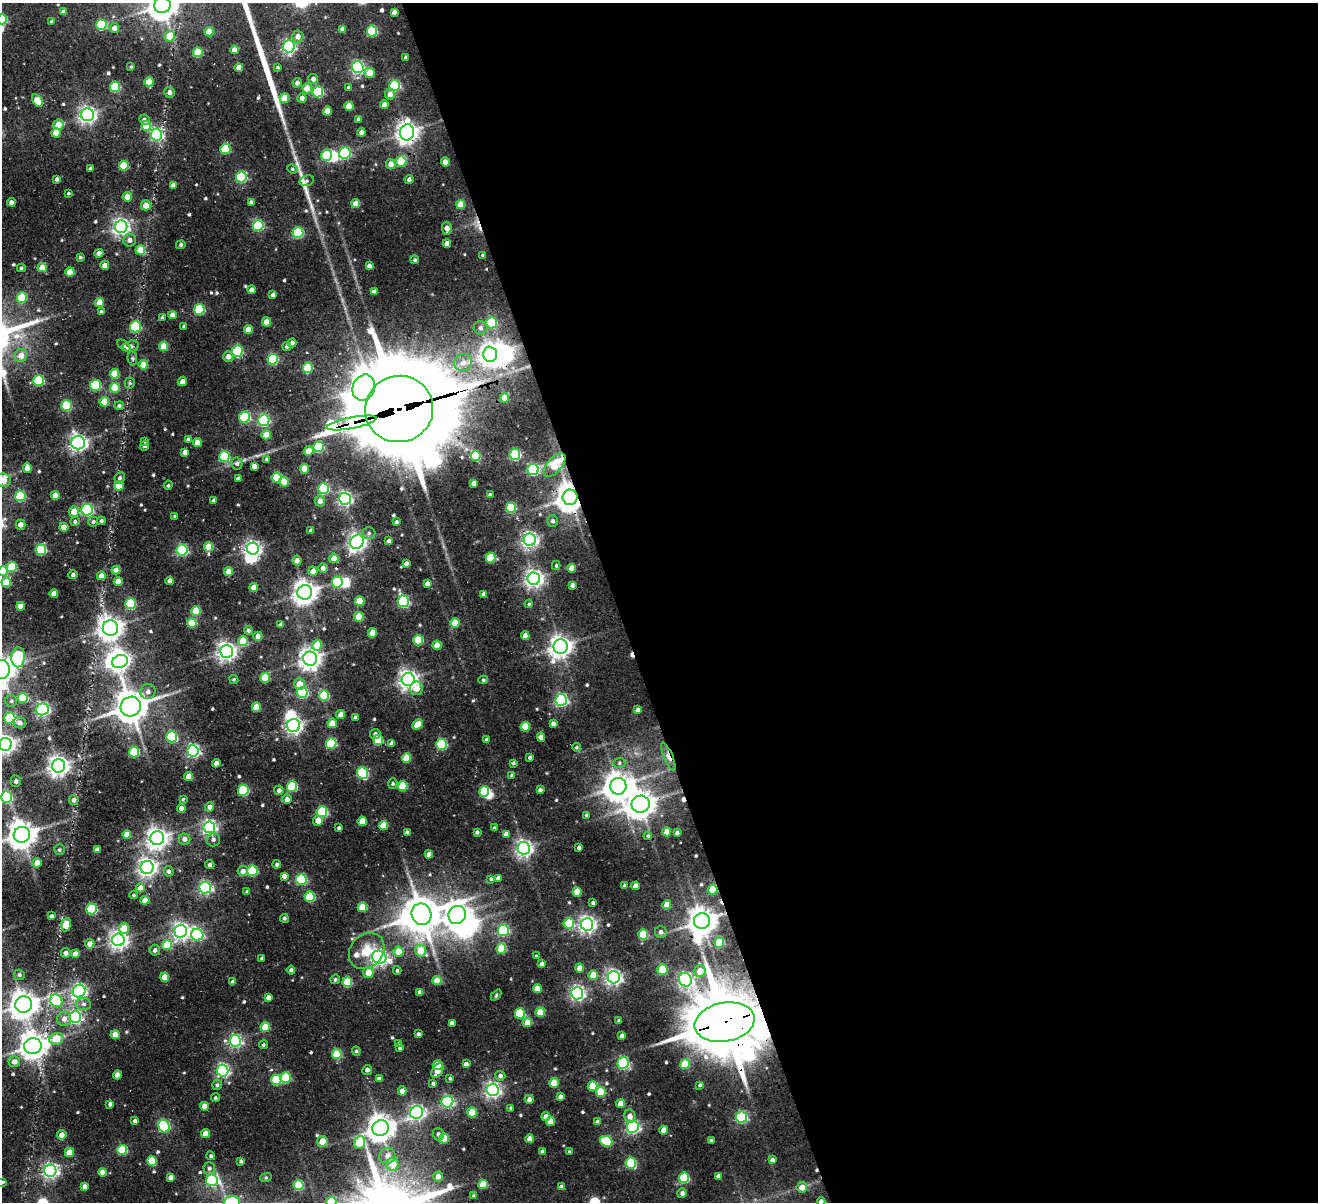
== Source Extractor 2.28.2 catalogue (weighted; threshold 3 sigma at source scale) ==
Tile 8 of 4 x 4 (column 4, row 2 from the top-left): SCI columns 4090-5405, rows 2835-4034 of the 5550 x 5540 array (HDU 1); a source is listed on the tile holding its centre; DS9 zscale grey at full resolution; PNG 1320 x 1204 px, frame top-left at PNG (2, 3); each listed source drawn as its Kron ellipse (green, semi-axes under 4 px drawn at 4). Shown black and unused: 53% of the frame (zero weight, under 3 of 4 exposures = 11% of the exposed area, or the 3 px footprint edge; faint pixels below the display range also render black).
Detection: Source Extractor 2.28.2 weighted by HDU 2 'WHT'; one run over the whole footprint, this tile lists its part. Background 0.197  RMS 0.013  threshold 0.0591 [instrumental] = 3 sigma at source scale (4.5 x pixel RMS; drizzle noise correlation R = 1.50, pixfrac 1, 0.05/0.05 arcsec/px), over >= 5 px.
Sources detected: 578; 13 inside a brighter object's white glare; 7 cosmic-ray / hot-pixel residue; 1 long thin detection or spike segment (spike, bleed or trail) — neither listed nor drawn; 2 inside a brighter listed object's ellipse — not listed separately; of the other 555, all 500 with FLUX_AUTO >= 1.51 (the completeness limit of this list) listed and drawn (55 fainter detections not listed), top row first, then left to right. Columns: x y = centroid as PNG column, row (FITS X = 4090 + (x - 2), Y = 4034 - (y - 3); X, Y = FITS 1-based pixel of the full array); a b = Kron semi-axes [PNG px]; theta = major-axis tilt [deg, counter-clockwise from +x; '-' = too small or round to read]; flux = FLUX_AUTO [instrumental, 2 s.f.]
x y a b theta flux
162 5 8 8 - 1700
63 12 4 4 - 5.1
394 12 4 4 - 5.1
2 19 5 5 - 48
51 21 4 4 - 1.7
101 25 5 5 - 77
114 28 5 5 - 7.5
342 29 4 4 - 5.5
372 31 5 5 - 88
209 32 4 4 - 22
170 36 5 5 - 24
298 37 6 5 - 8.2
289 46 6 6 - 250
234 50 4 4 - 9.6
198 52 5 5 - 39
405 57 3 3 - 1.9
131 67 4 4 - 1.6
278 67 4 4 - 1.8
358 67 6 6 - 220
239 68 4 4 - 11
370 73 5 5 - 18
313 79 5 5 - 4.5
149 82 4 4 - 24
297 83 4 4 - 5.4
395 86 5 5 - 100
115 87 5 5 - 63
348 87 4 4 - 1.7
307 88 5 5 - 17
170 92 5 5 - 5.5
318 92 5 5 - 120
390 94 5 5 - 6.8
284 98 5 4 - 26
302 98 5 4 - 5.1
37 100 7 4 -54 26
384 104 4 4 - 8.6
349 106 4 4 - 18
327 111 4 4 - 15
88 115 6 6 - 450
358 119 4 3 - 2.6
144 120 5 5 - 4
58 125 5 5 - 15
146 126 5 5 - 32
361 132 4 4 - 6.7
407 132 8 7 - 860
56 133 4 4 - 17
156 135 6 6 - 190
225 149 5 5 - 64
345 153 6 5 - 140
327 155 5 5 - 86
401 161 5 5 - 53
445 162 4 4 - 9.2
391 164 5 5 - 11
124 166 5 5 - 42
90 168 3 3 - 2.1
292 169 5 4 - 1.7
241 177 5 5 - 110
57 179 4 3 - 3.3
409 179 4 4 - 3.3
307 181 7 5 18 2.4
173 185 4 4 - 6.3
68 193 3 3 - 1.6
127 197 4 4 - 13
11 202 4 4 - 6.4
251 202 4 3 - 2.6
356 204 4 4 - 12
461 204 4 4 - 20
146 205 5 5 - 14
258 225 5 5 - 110
121 227 6 6 - 450
447 228 6 5 - 8
298 233 5 5 - 100
130 240 6 6 - 6.1
447 243 4 4 - 8.8
181 245 5 4 - 1.7
140 250 5 4 - 26
99 253 4 4 - 7.6
483 255 4 3 - 1.9
80 257 3 3 - 2.2
415 260 4 4 - 2
105 265 4 4 - 11
369 266 4 4 - 4.7
21 268 4 3 - 1.9
42 268 4 4 - 20
70 272 4 4 - 19
251 290 4 4 - 5.1
374 292 4 4 - 5.7
273 295 4 3 - 2.8
22 297 5 5 - 48
100 302 4 4 - 18
199 309 5 5 - 83
101 312 4 3 - 2.4
172 315 4 4 - 7.7
162 318 4 4 - 2.5
266 322 4 4 - 14
491 323 5 5 - 92
184 326 3 3 - 2.3
135 327 5 5 - 89
480 328 7 6 - 4.1
248 330 4 4 - 16
292 343 4 4 - 4
124 345 7 4 -38 5
131 346 8 5 15 4.3
164 346 4 4 - 27
287 346 4 4 - 2.7
237 351 5 5 - 85
490 354 7 7 - 730
21 355 6 6 - 12
228 357 5 5 - 8
132 358 7 4 -83 2.4
273 359 5 5 - 89
463 362 9 8 - 8.3
143 365 4 4 - 21
308 368 5 5 - 55
114 374 5 4 - 33
39 381 5 5 - 96
182 381 5 4 - 7
130 383 5 5 - 2
95 385 5 5 - 75
115 388 5 5 - 34
364 388 13 11 67 1000
504 398 4 4 - 18
104 402 4 4 - 31
66 406 5 5 - 77
119 406 5 4 - 2.8
399 409 34 33 - 19000
244 417 5 5 - 100
264 420 5 5 - 160
352 423 25 5 11 1500
266 435 5 4 - 16
188 439 4 3 - 1.9
144 441 4 4 - 2.3
78 443 7 6 - 460
197 443 4 4 - 11
145 446 5 4 - 3.4
318 447 5 5 - 76
309 451 5 4 - 18
185 452 4 4 - 6.7
515 455 5 5 - 140
476 456 5 5 - 57
224 457 5 5 - 110
267 459 4 4 - 2.4
237 464 6 6 - 2.8
555 465 14 7 49 30
254 466 4 4 - 6.3
27 468 5 4 - 7.7
304 469 4 4 - 24
533 470 5 5 - 140
120 478 6 5 - 3.1
277 478 5 5 - 54
238 479 4 3 - 4.7
3 480 7 6 - 20
284 482 5 5 - 29
474 483 4 4 - 5.7
168 485 5 4 - 1.6
119 486 5 4 - 17
324 489 5 5 - 100
55 495 4 4 - 12
490 495 4 3 - 3.1
20 496 5 5 - 76
570 497 8 7 - 1600
345 499 6 6 - 290
214 501 4 3 - 3
320 501 5 5 - 7.3
511 508 5 5 - 66
87 510 5 5 - 180
74 512 5 5 - 17
175 516 3 3 - 1.5
75 521 5 4 - 2.5
101 521 4 4 - 2.3
553 521 5 5 - 3.2
93 522 5 5 - 2.7
396 522 3 3 - 2.7
21 525 5 5 - 7.5
64 527 4 4 - 13
311 531 4 4 - 3.5
369 533 6 5 - 3.2
530 540 6 6 - 390
389 541 4 4 - 3.8
357 542 7 6 - 570
208 547 4 4 - 28
253 549 6 6 - 410
41 550 5 5 - 89
182 550 5 5 - 150
334 558 4 4 - 13
490 558 5 5 - 46
297 560 5 4 - 6.3
406 563 4 3 - 3.5
556 566 4 3 - 2
12 567 5 5 - 43
323 568 5 4 - 6.2
572 568 4 4 - 10
116 570 4 4 - 9.8
3 571 5 5 - 40
228 571 4 4 - 14
313 571 4 4 - 9.4
73 575 5 4 - 2.7
101 576 4 4 - 12
534 578 6 6 - 510
118 581 4 4 - 13
170 581 4 4 - 7.4
6 582 5 4 - 35
337 582 5 5 - 96
427 584 4 4 - 5.2
572 585 4 4 - 4.7
254 587 4 4 - 12
305 592 7 7 - 1100
54 593 4 4 - 8.4
484 594 4 4 - 4.7
360 601 5 4 - 33
403 601 6 5 - 150
131 604 5 5 - 82
529 604 4 3 - 1.5
21 606 4 4 - 12
196 611 5 4 - 35
359 617 5 4 - 32
192 623 5 4 - 42
455 623 5 4 - 24
281 624 4 3 - 4.4
110 628 8 7 - 1000
248 630 4 4 - 2.3
372 633 4 4 - 22
258 636 4 4 - 7.6
525 636 4 4 - 11
418 640 5 5 - 55
243 641 5 5 - 36
317 645 5 5 - 24
437 645 4 4 - 17
561 646 7 7 - 880
226 651 6 6 - 620
18 657 10 6 87 100
310 659 7 7 - 860
120 661 8 6 24 430
2 669 9 8 - 1200
265 678 5 5 - 42
234 679 5 4 - 1.7
408 679 6 6 - 630
483 680 5 4 - 2
300 684 6 5 - 16
416 688 7 6 - 14
148 692 8 7 - 6
302 692 5 5 - 110
324 696 5 5 - 63
23 698 5 5 - 49
561 700 6 5 - 230
11 701 6 5 - 2.9
131 707 10 10 - 2300
256 707 4 4 - 29
42 709 6 6 - 270
638 710 4 4 - 6.6
341 715 4 4 - 12
355 717 4 4 - 2.5
10 718 5 5 - 100
20 723 6 5 - 6
332 723 5 4 - 20
553 723 4 3 - 4.5
417 725 6 4 44 20
294 726 6 6 - 360
525 727 5 4 - 35
375 734 5 5 - 3.2
172 737 5 5 - 100
541 737 4 4 - 11
378 740 5 5 - 48
487 740 4 3 - 2.8
331 743 5 5 - 86
392 743 4 4 - 5
5 744 6 6 - 690
441 744 5 5 - 110
577 747 4 4 - 1.7
193 751 6 5 - 250
134 752 5 5 - 70
668 756 15 4 -66 7.8
530 757 3 3 - 2.7
406 758 4 4 - 28
216 763 4 4 - 5.8
513 763 4 3 - 1.9
619 763 6 5 - 2.3
59 766 6 6 - 790
363 773 6 5 - 98
512 775 4 3 - 2.2
189 776 4 4 - 15
16 781 6 5 - 3.7
393 784 5 4 - 1.8
292 786 5 5 - 78
403 786 5 5 - 46
618 786 8 8 - 1400
243 790 5 5 - 90
279 790 5 4 - 4
540 790 4 4 - 3.7
484 792 5 5 - 56
6 797 5 5 - 130
183 799 3 3 - 1.8
287 799 5 4 - 6.3
74 800 5 4 - 4.1
641 804 9 8 - 1500
209 807 4 4 - 6.4
181 808 4 4 - 10
322 812 5 5 - 110
586 815 4 3 - 1.7
318 821 5 5 - 11
362 821 4 4 - 22
383 825 4 4 - 28
209 827 6 6 - 310
494 827 4 3 - 1.5
339 828 3 3 - 2.4
407 832 3 3 - 3.2
477 832 3 3 - 2.7
667 832 4 4 - 14
677 833 4 3 - 3
506 834 4 4 - 5.4
22 835 8 8 - 1600
127 835 4 4 - 15
648 836 4 3 - 1.5
157 838 7 7 - 850
185 839 6 5 - 6.8
213 840 7 6 - 4
579 847 4 4 - 3.7
524 848 6 6 - 480
59 850 5 5 - 2.3
97 850 4 4 - 7.7
429 854 4 4 - 9.2
37 863 5 4 - 12
210 864 5 4 - 3
277 864 4 4 - 2.7
147 867 6 6 - 580
169 871 5 5 - 3.7
243 871 5 5 - 7.1
252 871 5 5 - 72
284 876 4 4 - 6.2
498 878 4 4 - 5
491 879 4 4 - 1.8
301 880 5 5 - 98
625 886 3 3 - 2.4
636 886 4 4 - 7.1
140 888 4 4 - 12
205 888 6 5 - 230
713 889 5 5 - 31
247 891 4 4 - 2.2
577 892 5 4 - 20
134 895 4 3 - 1.9
310 897 5 5 - 63
145 900 4 4 - 12
593 903 4 3 - 2.6
667 905 4 4 - 12
362 907 5 5 - 33
91 909 5 5 - 110
421 914 11 10 - 2600
457 915 9 8 - 920
51 916 3 3 - 2.7
284 918 4 4 - 2.1
702 921 8 7 - 1500
569 923 5 5 - 53
587 924 6 6 - 480
66 925 6 5 - 20
124 928 5 5 - 23
503 930 5 5 - 120
181 931 6 6 - 500
661 932 6 5 - 3.9
643 934 5 5 - 47
197 935 6 6 - 200
118 940 6 6 - 570
719 943 5 5 - 45
90 944 5 4 - 10
167 945 5 5 - 35
501 949 5 5 - 40
155 950 5 5 - 4.2
367 951 19 16 47 27
421 951 6 5 - 26
399 952 5 5 - 24
66 953 5 5 - 5.7
75 954 4 4 - 12
536 956 3 3 - 1.7
379 957 7 6 - 380
262 958 3 3 - 3
542 964 4 4 - 6.2
580 968 4 4 - 10
662 969 5 5 - 39
291 970 4 4 - 3
397 970 4 3 - 1.9
700 971 6 5 - 15
368 972 5 5 - 17
19 975 5 5 - 3.2
593 975 5 4 - 21
165 977 4 4 - 23
614 977 6 6 - 390
335 979 5 4 - 2.5
685 980 7 6 - 320
437 981 4 4 - 26
233 982 4 4 - 7
347 982 5 5 - 47
537 989 4 4 - 14
79 991 6 6 - 300
420 992 4 4 - 8.2
577 993 6 6 - 300
496 995 6 4 47 1.5
268 997 4 4 - 6.4
56 1001 7 5 -48 75
84 1004 7 6 - 4.1
24 1005 8 8 - 1400
540 1012 4 4 - 28
520 1013 5 5 - 66
75 1017 6 6 - 230
64 1019 7 7 - 7.3
619 1021 4 3 - 2.5
725 1022 30 19 10 15000
452 1023 4 4 - 4.8
527 1023 4 4 - 18
265 1027 5 4 - 29
418 1034 3 3 - 3.1
115 1035 4 4 - 19
622 1036 4 4 - 6.6
56 1039 7 5 21 24
235 1041 6 5 - 250
399 1043 4 4 - 1.7
263 1045 4 4 - 1.9
33 1046 8 8 - 1300
400 1048 4 3 - 2.4
356 1051 4 4 - 2.5
337 1054 5 5 - 46
14 1062 6 5 - 8.7
623 1063 6 5 - 140
466 1064 4 4 - 4.6
685 1064 5 4 - 38
438 1065 5 5 - 31
367 1070 5 5 - 4
223 1071 6 5 - 260
437 1071 8 5 58 13
117 1075 4 4 - 13
500 1076 5 5 - 4.2
286 1078 5 5 - 49
450 1078 3 3 - 2.2
379 1079 4 4 - 5
276 1080 5 5 - 68
433 1083 4 4 - 2.8
554 1083 5 4 - 28
217 1085 5 4 - 2.3
700 1085 4 3 - 2.3
593 1086 5 5 - 39
492 1090 6 6 - 390
402 1091 4 4 - 9
601 1092 5 5 - 40
560 1097 4 4 - 4.4
215 1098 4 4 - 1.8
529 1099 5 4 - 5.3
447 1102 6 6 - 190
110 1104 4 4 - 3.1
621 1104 4 4 - 12
204 1106 4 4 - 14
511 1108 4 4 - 2.1
417 1112 6 6 - 340
472 1112 5 5 - 31
630 1116 6 5 - 7.3
546 1117 4 4 - 9
741 1117 5 5 - 150
135 1121 4 3 - 3.4
550 1121 4 4 - 16
598 1122 4 4 - 4.7
164 1126 6 5 - 130
633 1127 6 6 - 220
381 1128 8 7 - 1400
664 1130 4 4 - 14
205 1134 4 4 - 15
438 1134 6 5 - 3.5
62 1135 5 4 - 7.9
444 1139 5 5 - 37
530 1139 4 4 - 13
322 1141 5 5 - 21
606 1141 6 5 - 59
712 1141 4 3 - 1.9
360 1142 6 5 - 45
122 1150 5 5 - 67
69 1152 4 4 - 22
542 1152 4 4 - 4.7
569 1152 3 3 - 1.8
211 1156 4 4 - 1.9
387 1156 8 7 - 7.8
772 1160 4 4 - 4.4
152 1161 5 4 - 34
241 1161 4 4 - 2.4
631 1163 5 5 - 68
393 1164 6 6 - 18
209 1168 6 6 - 3.7
50 1171 6 6 - 380
103 1172 4 4 - 18
438 1176 5 5 - 8.1
719 1176 4 4 - 5.9
171 1177 4 4 - 6.2
266 1177 6 4 19 1.5
684 1178 5 5 - 84
212 1180 6 6 - 160
2 1182 4 3 - 1.9
483 1184 5 4 - 33
299 1185 5 5 - 58
85 1186 4 4 - 5.9
562 1187 4 4 - 7
802 1187 5 5 - 11
682 1193 5 4 - 4
474 1196 3 3 - 2
232 1202 8 6 6 64
331 1202 5 5 - 79
821 1202 4 4 - 6.8
Overlapping masked pixels (flux is a lower limit): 11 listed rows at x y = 407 132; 399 409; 352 423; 555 465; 570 497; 668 756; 713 889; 702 921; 685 980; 56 1001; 725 1022
Isophote crosses this tile's border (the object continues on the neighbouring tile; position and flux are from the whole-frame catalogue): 11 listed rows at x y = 162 5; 2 19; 3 480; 3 571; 2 669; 5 744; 6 797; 2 1182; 232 1202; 331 1202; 821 1202